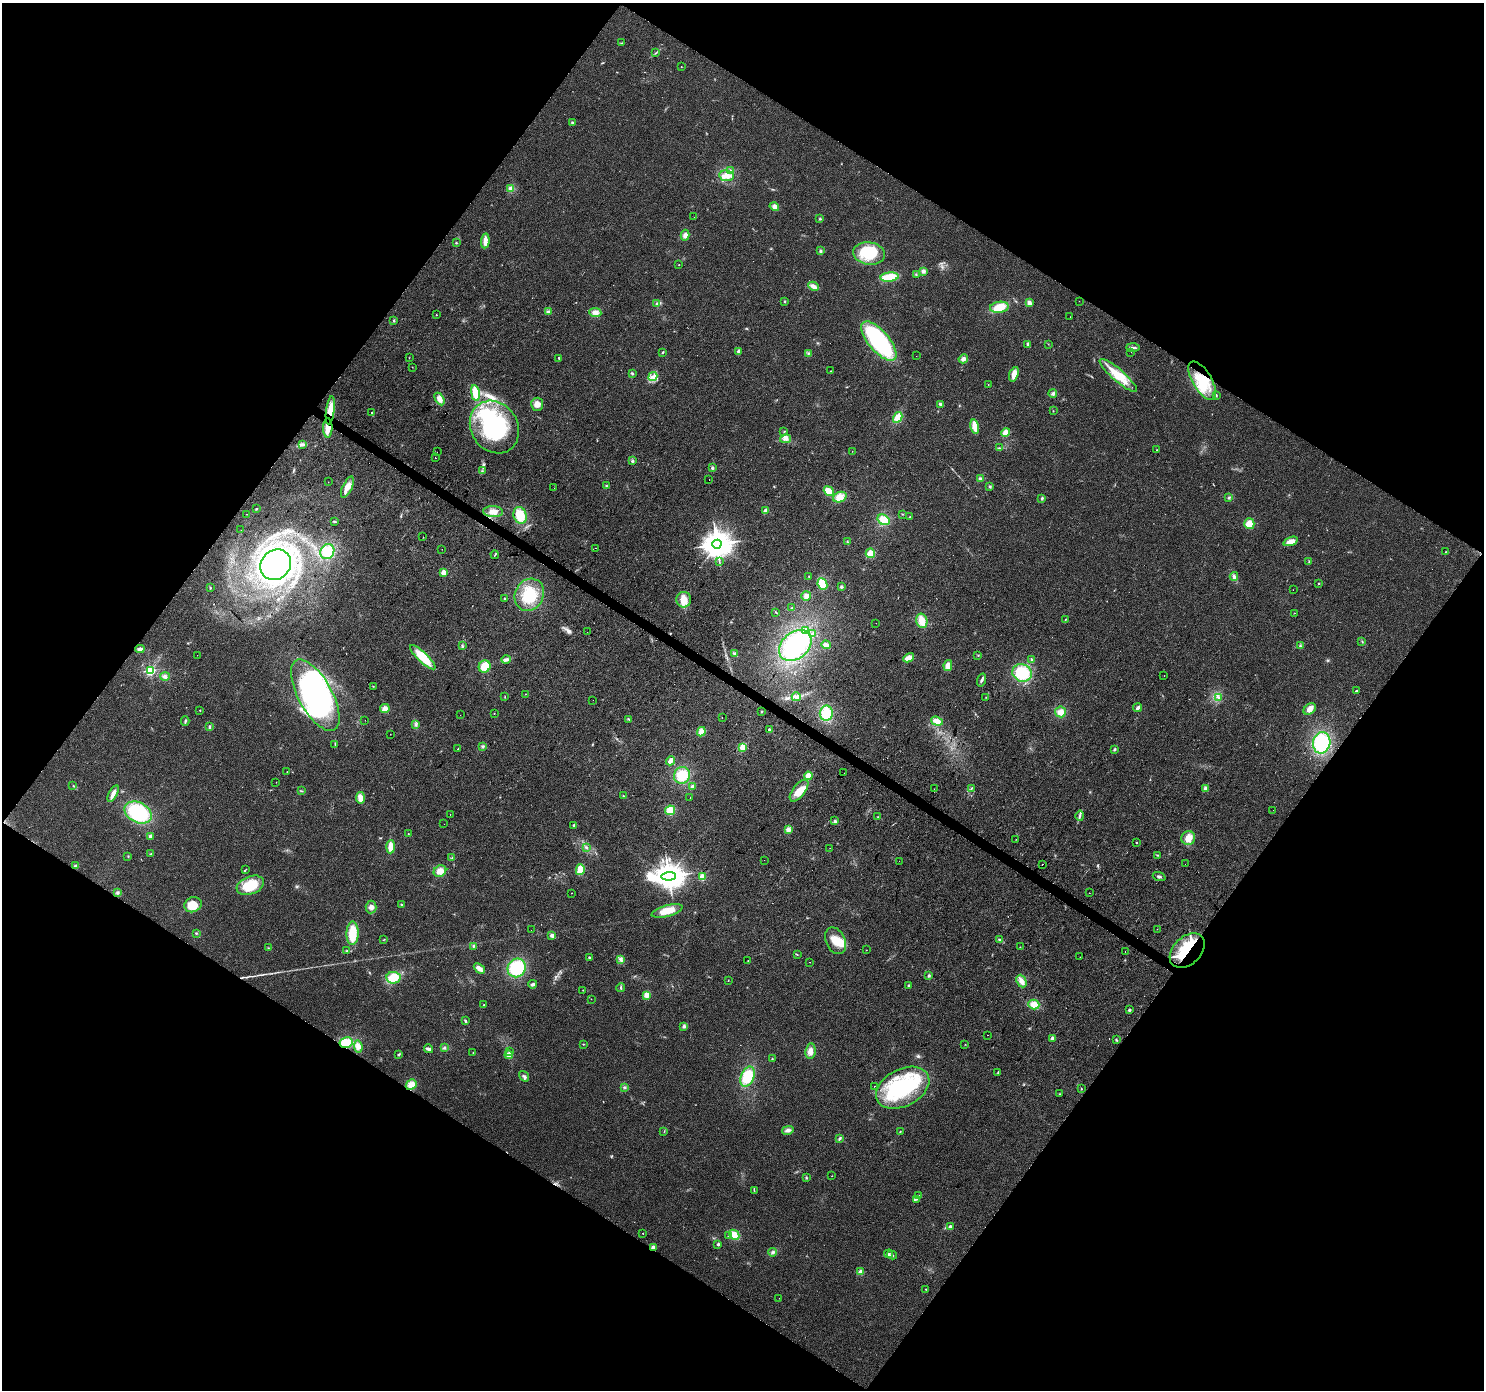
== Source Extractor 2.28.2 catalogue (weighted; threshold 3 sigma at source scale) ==
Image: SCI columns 1-5926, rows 184-5734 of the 5931 x 5985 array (HDU 1 of 3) = the unmasked area's bounding box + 8 px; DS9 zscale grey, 4 x 4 block average (1 PNG px = mean of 4 x 4 image px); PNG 1486 x 1392 px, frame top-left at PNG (2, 3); each listed source drawn as its Kron ellipse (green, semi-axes under 4 px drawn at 4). Shown black and unused: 49% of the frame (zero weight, under 2 of 3 exposures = <1% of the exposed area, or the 3 px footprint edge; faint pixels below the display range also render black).
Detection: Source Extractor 2.28.2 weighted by HDU 2 'WHT'. Background 0.0505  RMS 0.0082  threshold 0.0368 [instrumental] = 3 sigma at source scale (4.5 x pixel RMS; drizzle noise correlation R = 1.50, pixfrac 1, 0.0396/0.0396 arcsec/px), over >= 5 px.
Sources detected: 364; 4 too faint to see at this stretch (4 x 4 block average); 8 inside a brighter object's white glare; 11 cosmic-ray / hot-pixel residue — neither listed nor drawn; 3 coinciding with a brighter row at this scale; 12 inside a brighter listed object's ellipse — not listed separately; the other 326 listed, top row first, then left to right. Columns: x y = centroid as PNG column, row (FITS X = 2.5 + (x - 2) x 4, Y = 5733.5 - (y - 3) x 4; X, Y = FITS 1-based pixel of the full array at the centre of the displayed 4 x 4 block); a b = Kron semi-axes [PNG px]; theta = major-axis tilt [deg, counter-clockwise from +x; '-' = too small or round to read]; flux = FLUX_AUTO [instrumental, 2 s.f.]
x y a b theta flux
622 43 2 2 - 1.3
655 53 2 2 - 2.2
681 67 2 2 - 1.5
572 122 3 2 - 5.2
731 170 3 2 - 6.1
726 176 7 5 -9 44
511 189 4 3 - 24
774 207 5 4 - 16
694 217 2 2 - 3.3
820 219 3 2 - 4.4
685 235 5 3 - 23
485 241 7 3 85 43
456 243 2 2 - 3.4
820 251 4 3 - 7.7
869 253 16 11 -8 210
679 265 2 2 - 1.4
923 271 4 4 - 15
916 274 2 2 - 2
889 277 9 4 6 130
813 286 5 3 - 29
785 301 2 2 - 3.3
1079 301 2 2 - 0.9
1029 303 4 3 - 23
657 304 4 2 - 4.2
999 307 9 5 7 87
548 312 4 3 - 8.9
595 313 6 4 -6 24
436 315 2 2 - 4.1
1070 317 2 2 - 0.73
394 321 3 2 - 4.1
879 341 24 10 -49 630
1028 344 4 3 - 9.3
1048 344 2 2 - 1.9
1133 347 7 2 -1 9.8
739 351 2 2 - 65
663 352 2 2 - 4.4
1131 352 2 2 - 0.57
809 353 3 2 - 3.8
916 356 2 2 - 1.1
409 358 2 2 - 1.2
559 358 3 2 - 5
963 359 5 4 - 19
412 367 2 2 - 0.9
831 371 2 2 - 2.2
632 374 3 2 - 5.8
1014 374 7 4 72 34
1118 375 24 6 -41 130
653 377 5 3 - 19
1202 381 22 9 -59 150
988 384 2 2 - 3.6
475 393 8 3 -79 79
1053 393 4 3 - 10
1216 395 3 2 - 3.6
439 399 7 4 -60 31
537 404 6 6 - 32
940 404 3 2 - 22
330 410 14 4 83 84
1053 411 2 2 - 1.9
372 413 2 2 - 3.8
898 417 6 4 60 39
975 426 7 4 -78 52
494 427 27 23 -56 440
328 428 9 4 90 49
784 432 2 2 - 2.1
1006 432 4 4 - 38
785 439 5 3 - 18
303 445 2 2 - 2.8
999 448 2 2 - 3.5
1157 450 2 2 - 1.8
852 451 2 2 - 1.2
437 452 2 2 - 5.4
435 458 2 2 - 3.1
633 461 3 2 - 5.4
712 468 3 2 - 7.3
482 471 2 2 - 1.5
980 479 4 3 - 8.6
709 480 2 2 - 0.67
328 482 2 2 - 0.77
606 485 2 2 - 1.9
990 486 3 2 - 5.6
347 487 11 4 64 39
554 488 2 2 - 1.2
829 491 5 3 - 71
840 497 7 5 21 39
1229 497 3 3 - 5.8
1042 498 2 2 - 8.2
256 509 3 2 - 3.7
766 511 3 2 - 28
493 512 10 5 -3 37
247 514 2 2 - 3.5
902 514 2 2 - 1.6
520 515 8 6 -71 110
910 517 2 2 - 5
884 520 6 4 -34 68
334 521 3 2 - 3.3
1249 524 5 5 - 60
241 530 2 2 - 0.94
423 537 2 2 - 1.3
1291 541 7 3 19 39
847 542 2 2 - 2.5
717 544 4 4 - 7000
595 548 2 2 - 1.3
442 549 2 2 - 0.89
327 552 8 6 57 110
1445 552 3 2 - 1.9
870 553 5 4 - 40
495 555 4 2 - 4.1
719 561 2 2 - 2.2
1309 561 3 2 - 2.3
276 565 16 14 46 1000
443 572 2 2 - 180
809 576 2 2 - 2
1234 576 4 3 - 14
1319 583 2 2 - 7.3
822 584 6 4 -64 97
841 587 3 3 - 7.7
210 588 2 2 - 6.2
1293 590 2 2 - 0.68
529 595 17 14 62 150
806 596 5 4 - 20
504 598 2 2 - 3.3
684 600 8 7 - 52
791 608 2 2 - 2
776 612 3 2 - 3.4
1295 613 2 2 - 0.97
1065 620 2 2 - 2.8
922 621 7 5 -75 52
876 623 2 2 - 0.73
806 630 3 2 - 6
587 632 2 2 - 0.79
813 634 3 3 - 11
1362 641 2 2 - 1.9
795 645 18 13 41 320
826 645 4 3 - 19
462 646 3 2 - 4.9
1300 646 2 2 - 4.6
140 649 5 3 - 14
734 654 4 3 - 7.3
197 655 2 2 - 0.93
978 655 2 2 - 2.2
423 657 17 5 -43 130
909 658 6 3 29 48
506 660 4 3 - 12
1031 660 4 2 - 7.7
485 666 6 5 - 72
948 666 5 3 - 43
150 670 2 2 - 670
1022 673 10 8 -22 180
165 676 5 3 - 12
1164 676 2 2 - 0.92
981 680 6 3 72 11
373 686 2 2 - 1.8
1356 691 2 2 - 14
526 694 2 2 - 7.7
315 695 40 17 -61 790
505 697 2 2 - 2.1
796 697 4 4 - 21
986 697 2 2 - 1.5
1218 697 3 2 - 5.3
593 700 2 2 - 1.2
1138 708 4 3 - 15
385 709 5 3 - 31
1310 709 7 5 41 34
200 710 2 2 - 2.1
762 712 2 2 - 7
1060 712 5 5 - 38
494 713 2 2 - 2.7
826 713 7 6 - 130
460 715 2 2 - 0.66
722 718 2 2 - 3.5
629 719 3 2 - 3.9
365 720 2 2 - 1.8
185 721 5 2 - 6.1
937 721 6 3 -18 42
416 725 3 2 - 5.6
209 727 4 3 - 7.3
769 730 3 3 - 7.1
701 732 5 4 - 37
390 734 2 2 - 1.2
1322 743 11 8 79 280
335 744 3 2 - 2.6
483 746 3 3 - 6.9
743 747 4 4 - 46
458 749 2 2 - 7.3
1114 749 3 2 - 6.7
670 761 5 3 - 33
287 772 2 2 - 1.2
844 773 2 2 - 0.82
682 775 8 8 - 110
808 776 4 4 - 45
276 782 2 2 - 1.4
73 786 2 2 - 2.8
692 786 3 3 - 9.6
971 788 3 2 - 3.9
1205 788 3 3 - 12
934 789 2 2 - 1.4
301 791 2 2 - 1.6
799 791 13 6 52 75
113 794 9 3 62 39
623 796 2 2 - 2.7
690 797 2 2 - 5
361 798 6 4 -81 40
670 810 5 5 - 69
1273 810 2 2 - 0.69
138 812 14 10 -27 290
450 814 2 2 - 2.2
1080 816 5 2 - 10
878 817 2 2 - 2.7
835 821 2 2 - 3.8
444 824 2 2 - 2.2
574 825 3 2 - 7.5
788 830 4 3 - 19
408 834 2 2 - 2.8
150 836 4 3 - 9.8
1188 838 7 7 - 49
1016 839 2 2 - 1.2
1136 843 2 2 - 4.2
391 847 7 4 88 50
586 847 2 2 - 2.8
830 848 2 2 - 1.3
151 854 2 2 - 3.8
1157 855 3 2 - 3.4
128 856 2 2 - 3.2
452 857 2 2 - 1.6
764 860 2 2 - 0.61
899 861 2 2 - 0.98
1042 864 2 2 - 8.8
1185 864 2 2 - 1.4
75 866 3 3 - 8
246 869 2 2 - 2.1
580 870 5 4 - 76
440 871 6 5 - 40
669 876 7 4 2 6200
702 877 2 2 - 260
1159 877 6 2 -19 9.7
250 885 14 9 21 160
117 893 4 3 - 7.3
571 893 2 2 - 2.4
1089 893 2 2 - 1.9
401 904 3 2 - 3.9
193 905 9 7 21 91
371 907 6 5 - 20
667 911 16 5 15 77
1157 929 2 2 - 1.2
531 930 2 2 - 0.88
196 933 3 2 - 3.3
352 933 12 6 89 110
552 935 4 3 - 13
384 939 3 2 - 2.3
1000 940 3 3 - 7
835 941 14 9 -65 75
473 946 3 2 - 4.5
1020 947 2 2 - 1.8
268 948 2 2 - 2.3
347 950 2 2 - 1.9
866 950 2 2 - 1.5
1187 951 20 14 44 200
1125 952 2 2 - 0.82
797 955 2 2 - 1.9
589 957 2 2 - 5.2
1080 957 2 2 - 1
620 960 2 2 - 5.3
748 961 2 2 - 2
810 962 2 2 - 1.2
479 968 6 4 -42 27
517 968 9 9 - 220
929 976 3 2 - 4.3
393 978 7 6 - 90
728 981 2 2 - 1.4
1021 981 6 4 -64 30
533 984 4 3 - 11
908 985 2 2 - 16
621 987 4 2 - 6.3
583 990 2 2 - 2.1
647 995 3 2 - 30
591 999 2 2 - 1.1
1034 1004 5 4 - 43
484 1005 2 2 - 2
1129 1010 2 2 - 31
465 1021 3 2 - 9.1
684 1026 3 3 - 8.8
988 1035 2 2 - 1.4
1052 1038 2 2 - 64
1116 1039 2 2 - 4.5
346 1042 7 5 12 91
583 1044 2 2 - 2
965 1044 2 2 - 1.4
358 1046 6 4 -84 28
444 1048 3 3 - 6.7
429 1049 4 3 - 18
509 1051 2 2 - 2
810 1051 8 5 81 35
473 1053 2 2 - 4.3
399 1054 3 2 - 5
509 1055 4 3 - 33
772 1059 2 2 - 3.2
998 1072 3 2 - 3.2
524 1076 6 2 -54 7.9
748 1077 10 6 66 150
411 1085 6 4 49 43
875 1086 2 2 - 1.4
624 1087 3 2 - 4
903 1088 28 18 28 410
1081 1089 2 2 - 3.1
1060 1094 2 2 - 1.3
788 1130 6 4 14 16
664 1131 2 2 - 2
900 1132 3 2 - 3.3
840 1138 3 2 - 9.6
832 1176 2 2 - 1.9
806 1178 2 2 - 2.5
754 1190 2 2 - 2.3
918 1195 2 2 - 3.8
916 1199 4 2 - 5.5
950 1227 2 2 - 62
643 1233 2 2 - 4.3
734 1235 5 4 - 50
729 1236 3 2 - 4.8
718 1244 2 2 - 32
653 1247 3 3 - 10
773 1252 4 3 - 8.6
888 1254 5 3 - 8.8
892 1255 5 2 - 5.6
861 1272 2 2 - 140
926 1289 2 2 - 2.1
779 1298 2 2 - 0.78
Overlapping masked pixels (flux is a lower limit): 5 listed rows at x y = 1202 381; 330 410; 328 428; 1187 951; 346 1042
Diffuse or blended objects may show on this block-average render without a row.